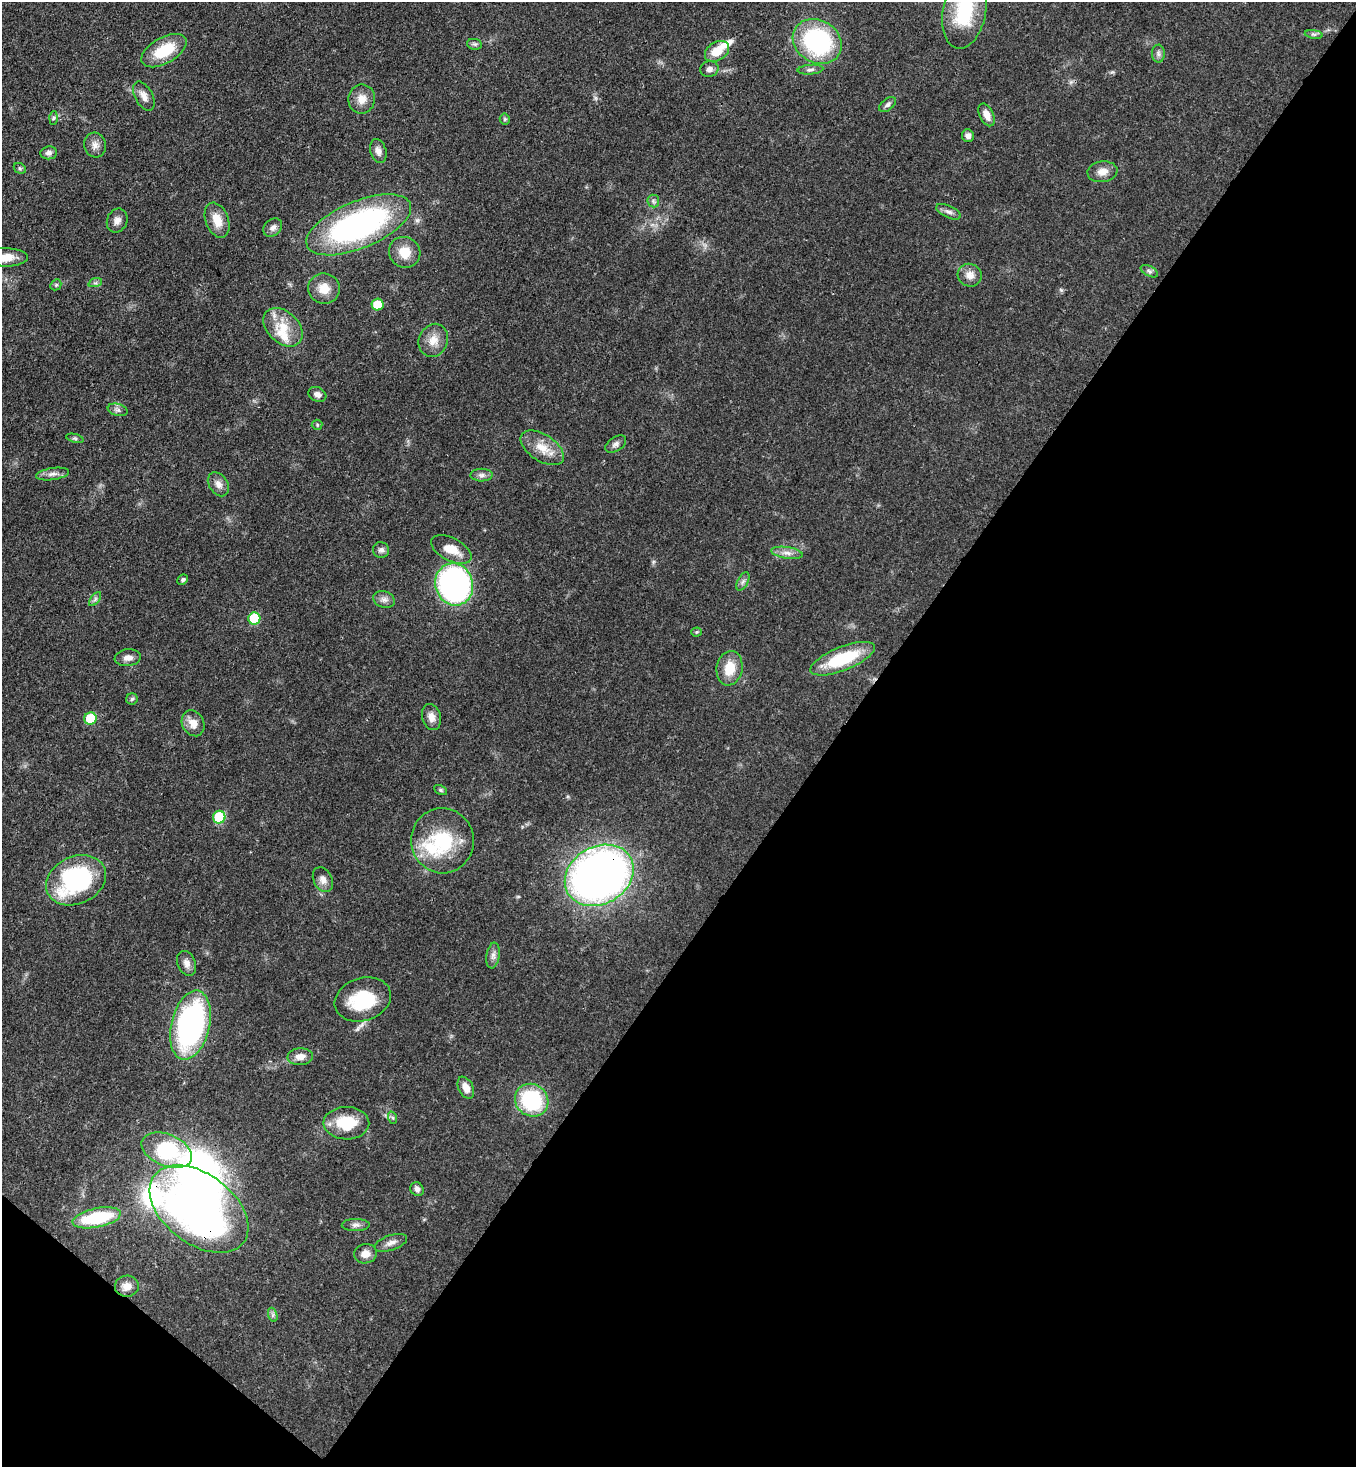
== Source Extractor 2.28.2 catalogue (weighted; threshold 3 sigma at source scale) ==
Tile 15 of 4 x 4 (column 3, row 4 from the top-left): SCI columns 3076-4429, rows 60-1524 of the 6007 x 5984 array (HDU 1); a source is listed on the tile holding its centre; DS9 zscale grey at full resolution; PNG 1358 x 1469 px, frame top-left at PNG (2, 2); each listed source drawn as its Kron ellipse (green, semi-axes under 4 px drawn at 4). Shown black and unused: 40% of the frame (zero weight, under 3 of 4 exposures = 7% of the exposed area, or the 3 px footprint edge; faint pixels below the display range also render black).
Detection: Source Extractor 2.28.2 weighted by HDU 2 'WHT'; one run over the whole footprint, this tile lists its part. Background 0.0668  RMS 0.0037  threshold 0.0167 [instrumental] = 3 sigma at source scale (4.5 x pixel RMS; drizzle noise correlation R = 1.50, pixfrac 1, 0.05/0.05 arcsec/px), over >= 5 px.
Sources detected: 93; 1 inside a brighter object's white glare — neither listed nor drawn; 5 inside a brighter listed object's ellipse — not listed separately; the other 87 listed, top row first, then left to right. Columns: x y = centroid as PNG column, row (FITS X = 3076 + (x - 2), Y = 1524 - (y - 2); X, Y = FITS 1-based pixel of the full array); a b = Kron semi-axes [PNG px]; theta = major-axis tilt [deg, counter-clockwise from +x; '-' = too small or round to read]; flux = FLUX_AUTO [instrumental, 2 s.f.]
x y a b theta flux
964 12 37 21 79 21
1314 34 9 4 -8 0.9
817 41 26 21 -32 49
474 44 7 5 -10 0.81
164 51 25 13 30 13
717 51 13 9 32 6.2
1158 54 9 6 -89 1.2
709 69 9 8 - 1.8
810 70 13 5 4 1.3
144 96 16 8 -62 2.7
362 99 14 13 - 4.2
888 105 10 5 36 1.1
987 115 12 7 -64 3.2
54 118 6 4 87 0.7
505 119 5 5 - 0.62
968 136 6 6 - 1.5
95 145 12 11 - 2.5
378 151 12 8 -75 2.2
49 153 8 6 8 1.4
20 168 6 5 - 0.61
1102 172 15 10 8 3.3
653 201 6 6 - 0.87
949 212 13 6 -24 1.5
217 220 18 11 -69 5.7
117 221 12 10 67 2.3
359 225 56 23 23 96
273 228 10 8 40 1.7
405 252 16 15 - 6.5
5 257 23 9 0 5.7
1149 271 9 5 -27 0.97
970 275 12 11 - 3.2
95 283 7 4 18 0.73
56 285 6 5 - 0.57
324 289 16 15 - 5.4
377 305 6 6 - 9.3
283 327 22 15 -44 8.9
433 340 17 14 66 5
317 394 9 7 -29 1.7
118 410 10 6 -16 1.2
317 425 5 5 - 0.51
75 438 9 3 -13 0.64
616 444 11 7 33 1.5
542 448 24 13 -34 6.8
52 474 17 6 9 2
482 475 11 6 1 1.4
218 484 13 9 -55 2.4
451 549 22 11 -28 6.8
381 550 8 8 - 1.2
787 553 16 5 -8 2.4
183 580 5 4 - 0.75
743 581 10 5 63 1.1
454 584 21 19 -74 110
95 599 8 4 54 0.87
384 600 11 8 -21 1.8
254 619 6 6 - 21
696 632 5 4 - 0.45
128 658 13 8 8 2.2
843 659 34 11 22 23
730 668 17 13 81 7.7
132 699 6 5 - 0.74
431 717 13 9 -76 2.9
90 718 6 6 - 15
193 723 14 10 -62 3.9
440 790 7 4 -27 0.58
219 817 6 6 - 23
442 841 32 31 - 25
599 875 36 28 30 260
76 880 31 23 25 49
323 880 13 9 -63 2.4
493 955 13 6 81 1.8
187 963 13 9 -68 2.3
363 999 29 21 17 21
190 1025 35 19 77 93
300 1057 13 8 5 3.2
466 1088 12 7 -64 3.3
532 1100 17 15 -41 32
393 1118 6 4 -72 0.61
346 1123 23 16 -1 14
167 1150 26 16 -23 35
417 1189 7 6 - 1.4
199 1209 56 35 -37 220
97 1218 24 9 12 25
356 1225 14 6 1 1.6
391 1243 17 7 19 2.3
365 1254 11 9 9 3.3
127 1286 12 10 4 3.3
273 1315 7 4 -72 0.84
Overlapping masked pixels (flux is a lower limit): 2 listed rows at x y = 599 875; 199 1209
Isophote crosses this tile's border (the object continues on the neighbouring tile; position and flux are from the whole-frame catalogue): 2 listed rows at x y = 964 12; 5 257